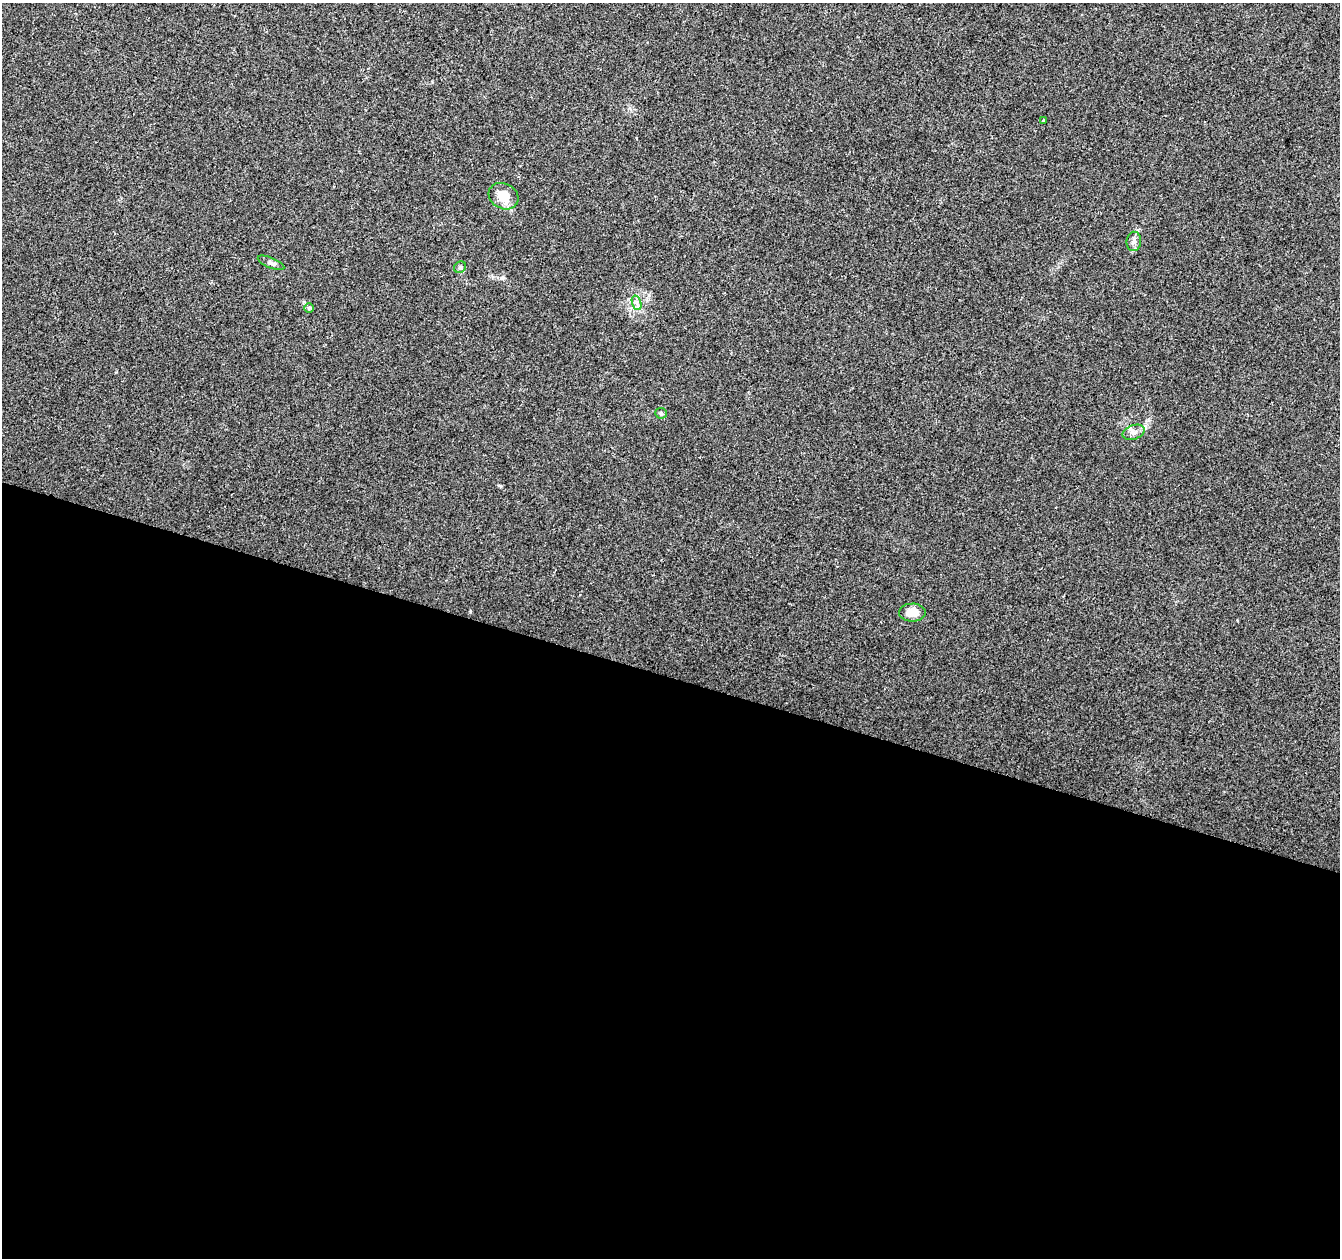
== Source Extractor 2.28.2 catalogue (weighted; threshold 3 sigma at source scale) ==
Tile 14 of 4 x 4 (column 2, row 4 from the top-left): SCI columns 1339-2676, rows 218-1473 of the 5363 x 5521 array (HDU 1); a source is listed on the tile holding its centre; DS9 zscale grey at full resolution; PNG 1342 x 1260 px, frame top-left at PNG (2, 3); each listed source drawn as its Kron ellipse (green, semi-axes under 4 px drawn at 4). Shown black and unused: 46% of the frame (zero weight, under 2 of 3 exposures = <1% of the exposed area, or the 3 px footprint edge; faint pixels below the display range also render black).
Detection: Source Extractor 2.28.2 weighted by HDU 2 'WHT'; one run over the whole footprint, this tile lists its part. Background 0.0286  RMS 0.0056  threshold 0.025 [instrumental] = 3 sigma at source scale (4.5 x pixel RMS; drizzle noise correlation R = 1.50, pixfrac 1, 0.0396/0.0396 arcsec/px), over >= 5 px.
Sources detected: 11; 1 inside a brighter listed object's ellipse — not listed separately; the other 10 listed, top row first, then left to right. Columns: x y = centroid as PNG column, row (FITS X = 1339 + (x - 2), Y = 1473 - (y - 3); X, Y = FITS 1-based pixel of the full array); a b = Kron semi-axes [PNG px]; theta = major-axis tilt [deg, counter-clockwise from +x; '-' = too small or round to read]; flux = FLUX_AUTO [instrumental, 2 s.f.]
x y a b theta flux
1043 120 4 3 - 1.9
504 196 15 12 -28 8.2
1134 241 9 7 83 2.1
271 263 14 5 -23 1.8
460 267 6 5 - 1
637 303 7 4 -71 1.7
309 308 5 5 - 0.76
661 413 6 5 - 0.82
1134 432 11 7 20 2.6
912 613 13 9 1 6.2
Unlisted compact peaks at least as high as the median listed source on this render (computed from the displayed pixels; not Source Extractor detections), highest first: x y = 500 486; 649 295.